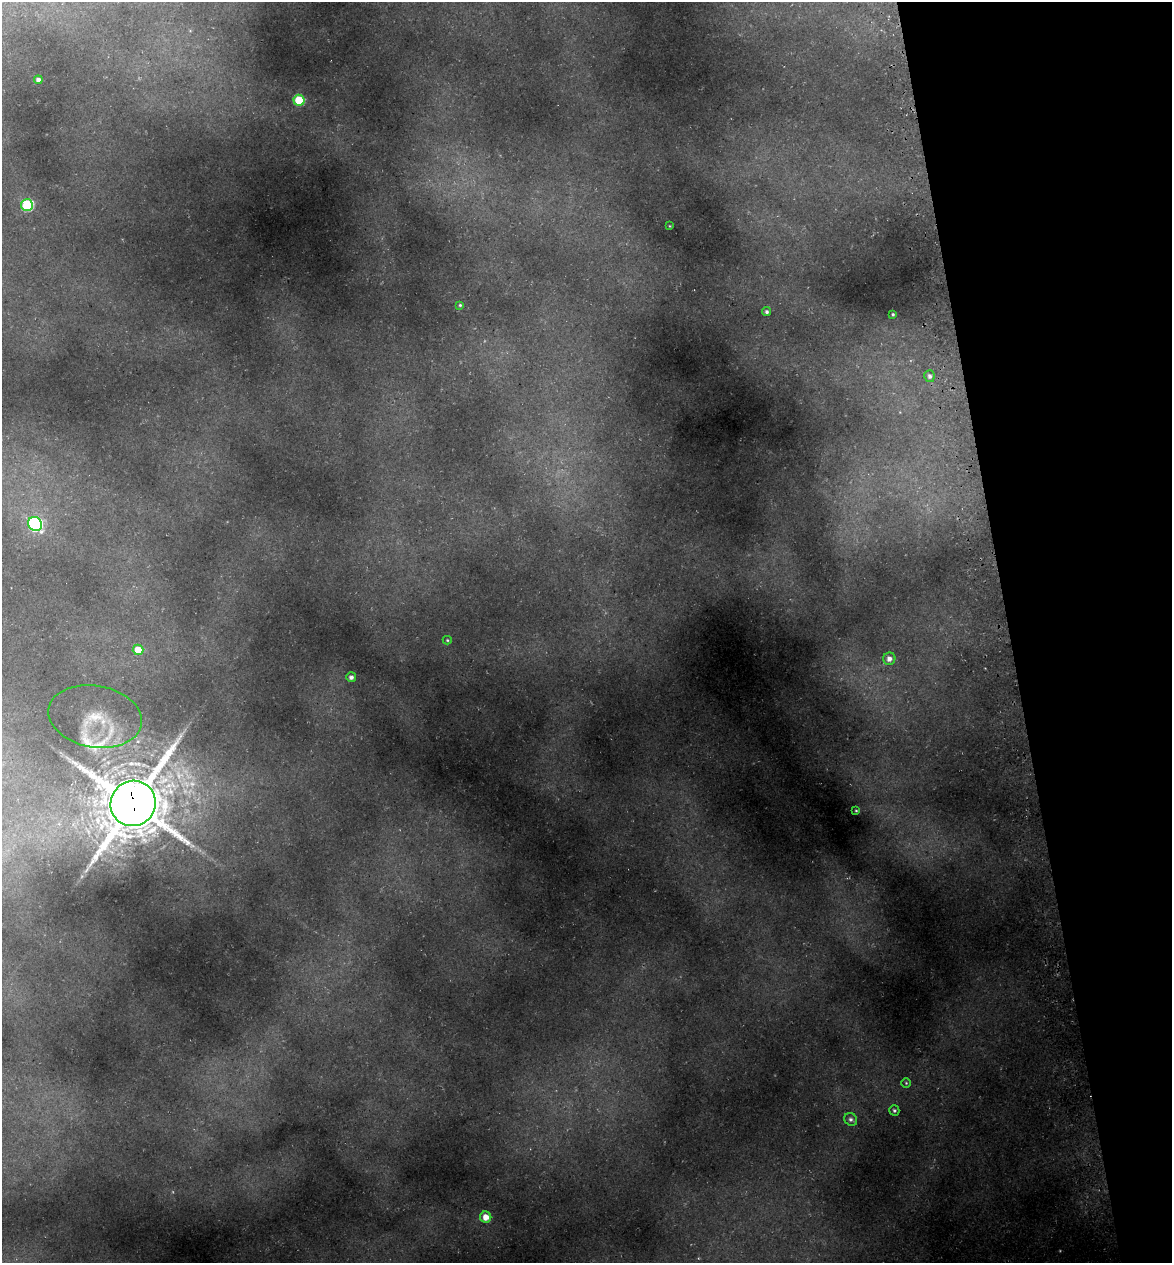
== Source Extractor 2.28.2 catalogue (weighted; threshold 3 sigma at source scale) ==
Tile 12 of 4 x 4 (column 4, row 3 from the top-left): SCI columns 3656-4825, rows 1336-2596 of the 4922 x 5194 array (HDU 1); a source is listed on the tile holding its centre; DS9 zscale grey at full resolution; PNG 1174 x 1265 px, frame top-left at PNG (2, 2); each listed source drawn as its Kron ellipse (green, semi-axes under 4 px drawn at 4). Shown black and unused: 14% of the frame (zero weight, under 3 of 5 exposures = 5% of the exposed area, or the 3 px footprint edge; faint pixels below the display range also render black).
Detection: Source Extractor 2.28.2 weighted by HDU 2 'WHT'; one run over the whole footprint, this tile lists its part. Background 0.224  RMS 0.0099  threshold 0.0444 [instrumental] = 3 sigma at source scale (4.5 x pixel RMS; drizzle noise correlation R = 1.50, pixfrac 1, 0.0396/0.0396 arcsec/px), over >= 5 px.
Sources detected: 23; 3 inside a brighter listed object's ellipse — not listed separately; the other 20 listed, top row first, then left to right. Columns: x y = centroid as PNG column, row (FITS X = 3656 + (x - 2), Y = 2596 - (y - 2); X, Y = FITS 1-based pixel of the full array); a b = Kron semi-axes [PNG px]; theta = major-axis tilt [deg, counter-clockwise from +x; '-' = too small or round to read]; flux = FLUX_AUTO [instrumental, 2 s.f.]
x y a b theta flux
38 80 4 4 - 4.9
299 100 5 5 - 53
27 205 6 6 - 94
670 226 3 2 - 0.63
460 305 4 4 - 1.4
767 312 5 4 - 2.6
893 314 3 3 - 1.6
929 376 6 5 - 3.6
35 524 7 6 - 200
447 640 4 4 - 1.1
138 650 5 5 - 23
889 659 6 6 - 5.4
351 677 5 5 - 3.9
95 716 47 31 -10 36
133 803 23 22 - 6800
856 811 3 3 - 1
906 1083 5 5 - 1.3
894 1110 5 5 - 2
851 1119 7 6 - 3.1
486 1217 5 5 - 12
Overlapping masked pixels (flux is a lower limit): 1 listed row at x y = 133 803